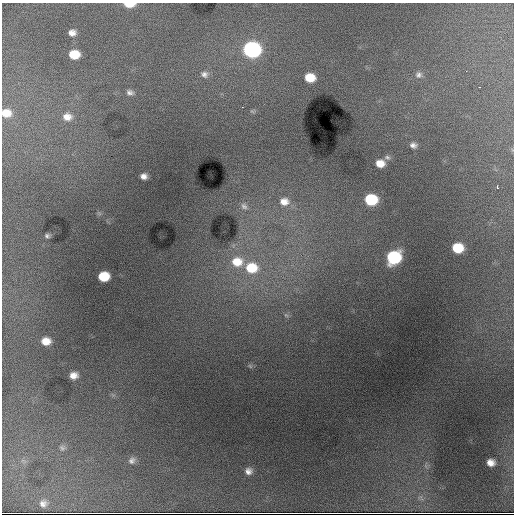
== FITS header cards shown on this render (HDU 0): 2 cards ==
NAXIS1  =                  512 / Axis length
NAXIS2  =                  512 / Axis length

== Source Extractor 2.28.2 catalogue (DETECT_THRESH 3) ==
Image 512 x 512 px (HDU 0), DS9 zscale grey, 1 PNG px = 1 image px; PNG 516 x 516 px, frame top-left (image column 1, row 512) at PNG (2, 3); no overlay
Background 27200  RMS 210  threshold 637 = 3 sigma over >= 5 px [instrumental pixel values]
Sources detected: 36; all 36 listed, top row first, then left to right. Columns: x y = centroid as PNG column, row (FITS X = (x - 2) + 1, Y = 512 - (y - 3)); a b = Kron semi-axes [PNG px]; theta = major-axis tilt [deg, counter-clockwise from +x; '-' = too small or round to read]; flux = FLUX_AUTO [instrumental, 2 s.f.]
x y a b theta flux
129 4 10 4 -1 2.3e+05
72 33 8 6 5 8.6e+04
252 49 11 10 - 2.8e+06
74 54 9 7 3 3.2e+05
204 74 9 9 - 6.3e+04
419 75 9 9 - 5.9e+04
310 78 8 7 - 3.0e+05
130 92 9 6 -11 5.1e+04
6 113 11 9 -1 1.9e+05
67 117 12 9 -6 1.3e+05
413 145 8 6 -8 5.6e+04
387 157 8 6 -20 3.5e+04
380 163 8 7 - 1.7e+05
144 176 6 5 - 6.7e+04
497 187 3 3 - 2.5e+04
371 200 9 8 - 8.1e+05
284 202 13 11 -3 1.6e+05
244 206 10 7 -44 5.7e+04
47 236 6 5 - 3.3e+04
458 248 9 7 -7 4.3e+05
394 257 10 9 - 1.4e+06
237 262 15 12 0 3.0e+05
251 268 13 11 -6 4.4e+05
104 276 9 7 6 4.0e+05
46 341 8 7 - 1.5e+05
250 366 7 4 -45 2.2e+04
74 375 7 6 - 1.0e+05
62 448 8 6 -39 3.5e+04
132 461 10 9 - 6.1e+04
491 463 7 7 - 1.1e+05
248 471 8 7 - 7.2e+04
43 503 8 7 - 6.3e+04
195 513 8 2 0 3.1e+04
410 513 5 2 - 1.0e+04
428 513 10 2 0 2.9e+04
495 513 11 2 0 3.4e+04
At the frame edge (FLAGS 8, measured only in part): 2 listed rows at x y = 129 4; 6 113